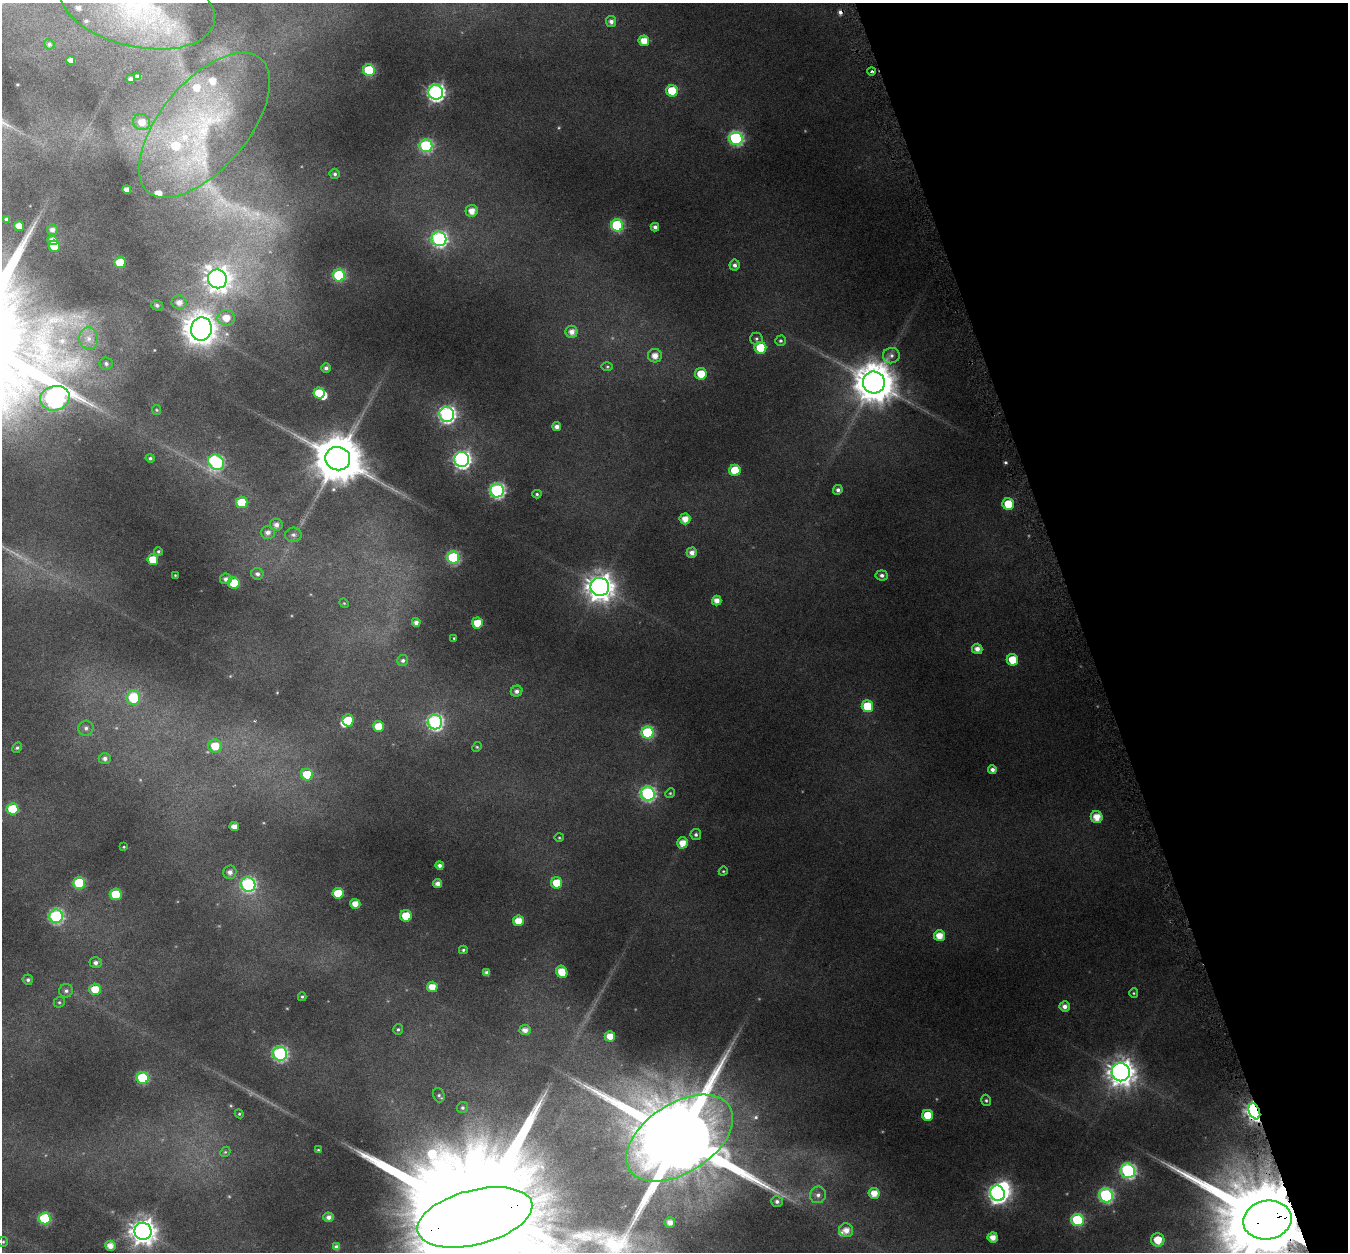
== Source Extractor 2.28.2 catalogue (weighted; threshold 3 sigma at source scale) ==
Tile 12 of 4 x 4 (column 4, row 3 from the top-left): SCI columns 4043-5388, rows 1324-2573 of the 5428 x 5208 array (HDU 1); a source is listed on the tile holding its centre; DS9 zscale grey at full resolution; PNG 1350 x 1254 px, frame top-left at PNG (2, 3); each listed source drawn as its Kron ellipse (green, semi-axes under 4 px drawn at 4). Shown black and unused: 20% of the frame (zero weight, under 4 of 8 exposures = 2% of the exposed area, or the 3 px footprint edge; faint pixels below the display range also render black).
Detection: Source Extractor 2.28.2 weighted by HDU 2 'WHT'; one run over the whole footprint, this tile lists its part. Background 0.0428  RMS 0.0094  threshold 0.0383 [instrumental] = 3 sigma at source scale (4.09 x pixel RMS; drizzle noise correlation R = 1.36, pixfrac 0.8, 0.0396/0.0396 arcsec/px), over >= 5 px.
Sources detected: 184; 3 too faint to see at this stretch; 6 inside a brighter object's white glare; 1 cosmic-ray / hot-pixel residue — neither listed nor drawn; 8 inside a brighter listed object's ellipse — not listed separately; the other 166 listed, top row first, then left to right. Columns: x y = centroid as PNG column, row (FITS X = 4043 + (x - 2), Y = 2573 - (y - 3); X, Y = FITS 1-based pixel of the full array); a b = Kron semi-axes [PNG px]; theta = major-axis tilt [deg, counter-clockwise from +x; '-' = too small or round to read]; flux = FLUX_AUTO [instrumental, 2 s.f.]
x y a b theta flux
138 6 79 41 -13 120
611 21 5 5 - 3.7
644 41 5 5 - 11
49 44 5 5 - 1.6
71 60 4 4 - 5.1
369 70 6 6 - 55
872 71 4 3 - 1.5
138 77 4 4 - 3.2
130 79 4 3 - 2.4
672 91 6 5 - 30
436 92 7 7 - 280
142 122 8 8 - 8.7
204 125 87 43 50 190
736 138 7 6 - 130
426 146 6 6 - 100
335 174 5 5 - 1.9
127 189 4 4 - 5.8
472 211 6 6 - 8.1
6 219 3 3 - 1.5
617 225 6 6 - 78
19 226 5 5 - 9.4
655 227 4 4 - 2.8
52 230 5 5 - 3.8
439 239 7 7 - 190
53 240 5 5 - 5.8
54 246 6 5 - 22
120 263 5 5 - 26
735 265 5 5 - 3.1
339 275 6 6 - 75
217 279 10 9 - 710
179 302 7 7 - 5.9
157 305 6 5 - 2.2
226 318 9 8 - 12
201 329 12 10 77 890
572 332 6 6 - 6
89 339 11 9 -86 7.9
756 339 6 6 - 1.6
780 341 5 5 - 1.6
760 348 6 5 - 31
655 356 7 7 - 8.2
891 356 8 7 - 3.6
106 363 7 6 - 2.6
607 367 5 4 - 1.1
326 368 4 4 - 2.7
701 374 6 6 - 15
874 382 11 11 - 2700
319 393 6 5 - 21
55 398 15 12 13 320
157 410 5 4 - 1.1
447 414 7 7 - 240
557 427 4 4 - 4.5
150 458 4 4 - 1.7
338 459 12 11 - 4400
462 460 7 7 - 290
216 462 8 7 - 130
735 470 5 5 - 23
497 490 7 7 - 170
838 490 5 4 - 2.6
537 494 4 4 - 1.4
242 502 6 6 - 26
1008 504 6 5 - 22
685 519 5 5 - 8.6
276 525 6 6 - 4.1
268 532 7 7 - 4.1
293 535 8 7 - 3.2
158 551 4 4 - 1.2
692 553 5 5 - 5.1
453 557 6 6 - 83
153 560 5 5 - 21
257 574 6 6 - 2.8
175 575 3 3 - 0.56
882 575 6 5 - 2.8
226 579 6 5 - 3
234 583 6 5 - 25
600 587 9 9 - 1000
717 601 5 4 - 6.7
344 603 5 4 - 0.87
416 622 4 4 - 3.7
477 623 5 5 - 16
454 638 4 2 - 0.72
977 649 5 5 - 5.6
1012 660 6 5 - 17
403 661 6 5 - 2.1
517 691 6 5 - 3.4
133 698 7 7 - 38
867 706 6 6 - 31
348 720 6 5 - 21
435 722 7 7 - 190
378 726 5 5 - 15
86 728 7 7 - 3.1
648 733 6 6 - 72
215 746 7 6 - 16
477 747 5 4 - 1.1
17 748 6 4 61 1.3
105 758 6 5 - 3
992 770 4 4 - 3
307 775 6 5 - 25
670 793 5 4 - 1.1
648 794 7 7 - 160
12 809 6 6 - 26
1097 817 6 6 - 10
234 827 5 4 - 6.3
696 835 5 5 - 2.1
559 838 5 3 - 0.88
682 843 5 5 - 10
124 847 4 3 - 0.73
440 865 4 4 - 3.1
723 871 5 4 - 0.96
230 872 7 6 - 4.1
79 883 6 6 - 46
557 883 6 5 - 19
438 884 4 4 - 5
248 885 7 7 - 150
338 893 5 5 - 19
116 894 6 6 - 22
355 904 5 5 - 8.5
56 916 7 6 - 130
406 916 6 5 - 17
518 921 5 5 - 12
939 936 5 5 - 11
463 950 4 4 - 1.3
96 963 6 5 - 3.3
562 972 6 5 - 16
487 973 4 4 - 3.6
28 980 5 5 - 2
432 987 5 5 - 10
95 989 6 5 - 17
66 991 7 6 - 2.5
1134 993 5 4 - 1
302 997 4 4 - 1.2
59 1002 6 5 - 1.4
1065 1006 5 5 - 4.4
398 1029 5 4 - 1.4
525 1030 5 5 - 5.3
610 1036 5 5 - 9.2
280 1054 7 7 - 140
1121 1072 9 9 - 950
143 1078 6 6 - 62
439 1095 7 5 -70 1.8
986 1100 6 4 -74 1.4
462 1108 6 5 - 1.8
1254 1111 8 5 -68 340
239 1114 4 4 - 0.89
928 1115 5 5 - 19
680 1138 59 34 33 19000
318 1150 4 4 - 1
225 1152 6 4 43 1.2
1128 1171 7 7 - 150
874 1193 5 5 - 9.6
998 1193 8 7 - 290
818 1195 8 8 - 3.9
1106 1195 7 7 - 120
777 1201 6 5 - 2.5
329 1217 5 4 - 3.6
475 1217 59 27 14 69000
45 1218 6 6 - 64
1077 1220 6 6 - 67
1267 1220 24 19 10 21000
670 1222 5 5 - 5.1
846 1230 7 6 - 7
143 1231 8 8 - 870
993 1237 5 5 - 7.6
1158 1240 7 6 - 15
3 1242 5 4 - 1.2
110 1246 5 5 - 6.9
337 1247 4 4 - 3.5
Overlapping masked pixels (flux is a lower limit): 4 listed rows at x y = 1254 1111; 680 1138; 475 1217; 1267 1220
Isophote crosses this tile's border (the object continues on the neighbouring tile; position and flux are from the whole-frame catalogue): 4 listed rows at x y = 138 6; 680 1138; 475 1217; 1267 1220